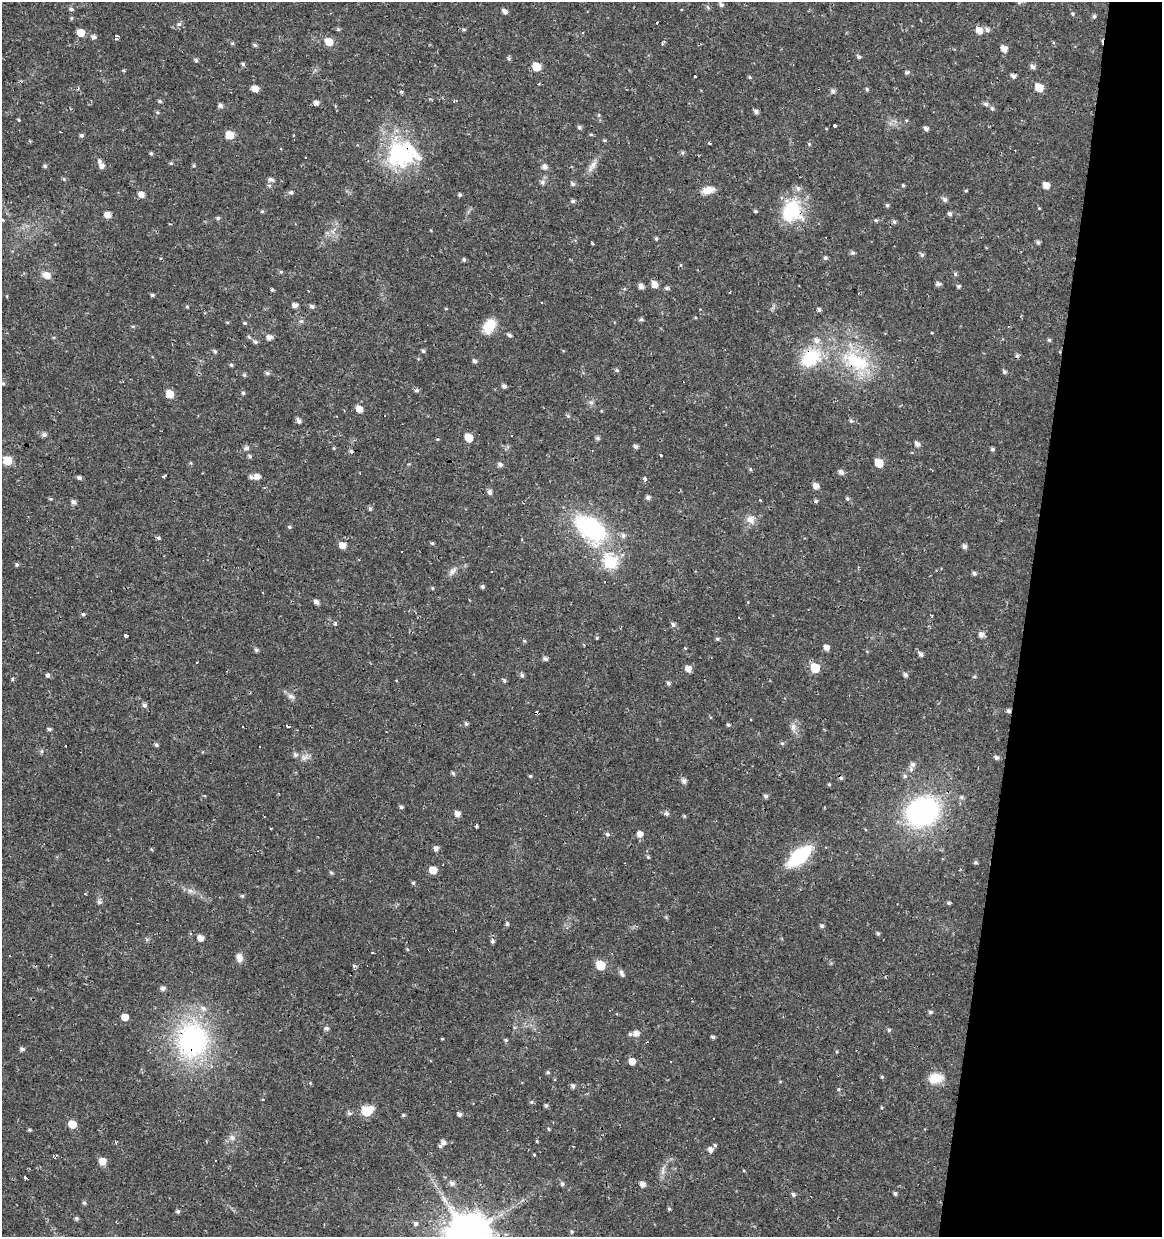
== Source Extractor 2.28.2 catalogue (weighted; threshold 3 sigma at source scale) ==
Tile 8 of 4 x 4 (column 4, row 2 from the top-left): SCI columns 3702-4861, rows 2473-3707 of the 5142 x 4941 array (HDU 1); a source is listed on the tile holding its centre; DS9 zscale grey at full resolution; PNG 1164 x 1239 px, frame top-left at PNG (2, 2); no overlay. Shown black and unused: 12% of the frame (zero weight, under 2 of 3 exposures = <1% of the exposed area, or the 3 px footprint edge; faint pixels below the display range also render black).
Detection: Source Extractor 2.28.2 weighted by HDU 2 'WHT'; one run over the whole footprint, this tile lists its part. Background 0.0224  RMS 0.0028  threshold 0.0127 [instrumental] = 3 sigma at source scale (4.5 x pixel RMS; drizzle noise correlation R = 1.50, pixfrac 1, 0.0396/0.0396 arcsec/px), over >= 5 px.
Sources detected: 337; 14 cosmic-ray / hot-pixel residue — not listed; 9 inside a brighter listed object's ellipse — not listed separately; the other 314 listed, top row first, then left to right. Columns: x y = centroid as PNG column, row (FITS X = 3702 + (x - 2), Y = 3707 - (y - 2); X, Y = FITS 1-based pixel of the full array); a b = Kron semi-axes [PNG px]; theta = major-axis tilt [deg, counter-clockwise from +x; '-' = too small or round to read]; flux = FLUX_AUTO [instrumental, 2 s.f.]
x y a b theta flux
1019 3 5 5 - 0.34
721 5 6 4 -41 0.77
708 7 6 4 -70 0.4
71 9 6 5 - 0.63
505 11 5 5 - 1.2
1073 14 5 5 - 0.41
1094 16 4 4 - 0.53
71 18 5 4 - 0.34
657 22 3 2 - 0.64
179 24 7 5 15 0.71
464 29 5 4 - 0.37
979 30 7 6 - 2.8
987 30 6 5 - 0.86
81 33 6 5 - 3.8
94 37 7 5 -22 0.78
116 38 5 4 - 1.3
329 42 7 6 - 4.2
232 43 5 3 - 0.33
663 43 7 3 69 0.44
255 45 5 4 - 0.52
1004 49 6 5 - 2.4
858 57 5 4 - 0.57
509 59 7 4 -59 0.42
196 60 5 4 - 0.57
243 64 4 4 - 0.55
536 67 6 5 - 6.5
1033 67 6 5 - 0.97
123 70 5 3 - 0.29
907 72 5 5 - 0.55
1013 76 5 5 - 1
750 77 5 4 - 0.36
1039 87 6 5 - 6.5
255 89 6 5 - 2.7
867 89 4 4 - 0.47
833 91 6 5 - 0.92
401 92 5 5 - 0.45
160 101 5 4 - 0.51
455 101 5 3 - 0.46
316 103 5 5 - 1.2
986 104 6 5 - 0.72
220 105 6 5 - 0.82
992 108 6 5 - 0.57
157 112 5 4 - 0.36
756 112 6 4 -26 0.81
599 115 6 3 72 0.32
19 120 4 3 - 0.4
835 126 3 3 - 0.58
579 127 6 5 - 0.54
926 129 5 4 - 0.95
591 134 5 4 - 0.33
81 135 5 4 - 0.58
229 135 6 5 - 5.7
604 140 5 4 - 0.35
709 143 4 3 - 0.32
809 144 4 4 - 0.29
151 153 5 4 - 0.4
682 153 5 5 - 0.5
400 154 52 32 -10 26
171 163 5 5 - 0.4
45 166 5 4 - 0.55
102 166 6 5 - 1.4
194 166 5 3 - 0.31
592 166 23 6 56 2
545 167 7 6 - 1.2
64 179 6 4 -28 0.42
271 180 6 5 - 1.1
542 182 7 6 - 0.87
573 184 6 5 - 0.71
269 185 6 3 -19 0.41
903 185 4 3 - 0.38
1046 185 5 5 - 2.6
708 190 14 8 13 3
966 191 4 3 - 0.27
291 192 6 5 - 0.6
141 194 6 5 - 1.9
460 195 5 4 - 0.46
945 199 6 5 - 0.87
573 201 6 5 - 0.59
887 205 4 4 - 0.52
1039 208 4 3 - 0.24
262 211 5 4 - 0.35
755 211 5 4 - 0.37
791 211 31 22 67 14
949 214 5 4 - 0.69
108 215 5 5 - 2.5
218 218 5 5 - 0.51
2 220 4 3 - 0.43
876 220 5 4 - 0.33
894 222 5 5 - 0.58
656 238 5 4 - 0.43
592 243 3 3 - 0.78
1038 243 6 4 75 0.66
853 253 5 5 - 0.57
922 255 5 5 - 0.68
825 258 5 5 - 0.59
464 260 5 4 - 0.53
281 272 5 4 - 0.38
955 274 6 4 80 0.5
47 275 8 6 -31 2.6
654 284 6 5 - 2.5
938 284 6 5 - 0.82
641 286 6 5 - 1.4
958 286 5 5 - 0.47
666 288 6 5 - 0.58
272 290 5 3 - 0.36
152 295 4 4 - 0.45
542 303 3 2 - 0.33
295 305 5 4 - 1.3
187 306 4 4 - 0.29
312 306 5 4 - 0.77
446 309 5 3 - 0.24
819 309 5 4 - 0.6
696 318 3 3 - 0.31
641 319 5 5 - 0.52
227 322 5 3 - 0.27
245 323 5 4 - 0.38
489 326 17 12 59 5.6
932 333 4 2 - 0.22
509 335 5 4 - 0.68
269 337 6 5 - 1.6
1049 340 4 4 - 0.47
255 342 6 5 - 0.65
423 351 5 4 - 0.49
215 352 5 4 - 0.52
811 358 31 23 32 13
475 361 5 5 - 0.66
856 361 46 24 -25 21
231 365 5 4 - 0.41
617 370 6 4 -22 0.45
1004 371 5 4 - 0.66
267 373 6 4 -16 0.58
244 375 5 4 - 0.41
3 383 5 5 - 0.53
504 386 5 4 - 0.83
417 390 6 5 - 0.57
243 393 4 4 - 0.46
170 394 6 5 - 5.3
591 402 7 4 -1 0.55
359 409 6 5 - 2.7
568 416 7 4 -45 0.41
299 421 6 5 - 0.98
851 421 6 5 - 0.48
44 434 6 5 - 0.85
468 437 6 5 - 4.6
598 438 5 5 - 0.66
917 444 6 4 -53 1.2
636 447 5 4 - 0.81
246 448 6 6 - 0.87
334 448 4 4 - 0.26
992 449 4 4 - 0.57
351 451 6 5 - 0.54
661 455 3 2 - 0.31
250 456 5 4 - 0.55
7 460 6 5 - 8.2
191 463 5 3 - 0.29
879 463 6 5 - 6.8
500 465 6 5 - 0.93
750 469 5 4 - 0.38
841 472 6 5 - 1.1
165 476 4 3 - 1.1
251 477 6 5 - 0.82
257 477 6 5 - 1.8
79 478 5 5 - 0.62
645 479 4 3 - 1.1
816 486 6 5 - 1.9
490 492 7 6 - 0.81
648 497 5 5 - 0.78
847 498 5 5 - 0.52
51 499 5 4 - 0.3
816 501 5 4 - 0.57
74 502 6 5 - 1
370 509 5 5 - 0.54
751 520 12 11 - 2.2
289 527 6 4 -22 0.41
590 528 27 15 -38 43
623 536 6 6 - 0.91
158 538 5 5 - 0.48
432 543 4 4 - 0.41
342 545 6 5 - 2.6
964 546 5 5 - 0.9
610 562 7 6 - 40
17 565 5 5 - 0.48
492 571 3 2 - 0.36
452 572 13 7 41 1.3
974 573 5 4 - 0.71
482 586 5 4 - 0.56
432 588 4 4 - 0.3
263 593 3 2 - 0.26
316 602 5 4 - 1.2
83 614 5 4 - 0.47
932 615 3 3 - 0.47
336 623 4 4 - 0.54
673 624 6 5 - 0.75
126 635 4 3 - 1.1
981 635 5 5 - 1.3
597 638 5 4 - 0.26
717 639 5 4 - 0.46
524 641 5 5 - 0.32
826 648 5 5 - 1.5
256 650 5 5 - 0.57
921 654 6 5 - 0.88
545 659 5 5 - 0.83
197 662 3 3 - 0.66
815 668 6 6 - 9.2
688 669 6 5 - 2.1
48 675 5 5 - 0.59
522 675 5 5 - 0.72
905 675 5 4 - 0.79
974 676 5 4 - 0.38
12 679 4 3 - 0.58
504 680 6 3 89 0.4
668 683 5 4 - 0.65
291 696 11 6 -17 1.1
144 705 6 5 - 0.79
1009 711 4 4 - 0.75
466 724 5 5 - 0.6
728 725 4 4 - 0.43
793 727 10 8 82 1.4
49 729 5 4 - 0.5
782 743 5 4 - 0.48
156 745 5 5 - 0.53
295 755 6 5 - 0.81
305 757 11 8 33 1.4
996 758 6 5 - 0.69
913 764 6 5 - 0.94
453 773 5 4 - 0.58
530 776 4 4 - 0.33
905 776 6 5 - 0.62
684 781 6 6 - 1
829 784 4 4 - 0.3
766 796 5 4 - 0.8
962 797 6 5 - 0.52
401 807 5 4 - 0.5
922 811 26 21 31 59
457 814 6 5 - 1.5
666 814 6 6 - 0.79
684 816 4 4 - 0.39
607 834 6 4 -77 0.54
640 834 6 5 - 1.8
436 848 6 5 - 1.1
152 849 5 3 - 0.28
799 856 21 10 41 24
648 857 4 4 - 0.34
975 862 4 4 - 0.46
433 870 6 5 - 4.3
331 872 6 4 -61 0.44
413 883 4 4 - 0.42
190 891 9 6 -8 1
242 896 4 4 - 0.44
99 902 7 6 - 0.76
949 903 4 4 - 0.46
507 924 6 4 -74 0.49
636 926 5 3 - 0.41
822 926 5 4 - 0.64
878 934 4 4 - 0.51
201 938 5 5 - 2
492 941 5 4 - 0.6
407 949 5 3 - 0.26
373 952 3 2 - 0.35
239 958 11 8 -75 1.6
600 965 6 6 - 10
354 966 6 4 -2 0.42
621 973 9 5 -67 0.85
163 988 5 5 - 0.98
203 1008 9 7 -30 1.3
930 1012 5 5 - 0.6
125 1017 5 5 - 3.3
327 1028 6 5 - 0.67
889 1030 5 5 - 0.53
636 1033 7 6 - 1.7
713 1037 4 3 - 0.55
442 1039 4 2 - 0.27
192 1040 34 29 81 51
506 1040 5 4 - 0.4
22 1049 5 4 - 0.96
632 1061 5 5 - 2.7
548 1072 5 5 - 0.48
882 1077 4 4 - 0.35
936 1078 19 13 6 4.3
573 1086 5 5 - 0.86
838 1089 5 4 - 0.34
531 1102 5 4 - 0.36
546 1106 5 4 - 0.59
881 1107 4 3 - 0.23
367 1111 8 6 24 13
350 1113 6 6 - 0.64
459 1114 5 4 - 0.88
403 1115 5 4 - 0.4
72 1124 6 5 - 4.9
548 1129 5 3 - 0.37
29 1130 4 4 - 0.39
232 1138 9 7 -40 1.1
537 1141 4 3 - 0.25
443 1142 6 5 - 1.2
715 1145 5 4 - 0.44
573 1146 3 2 - 0.42
710 1149 6 5 - 1.3
534 1155 3 3 - 0.8
55 1158 5 3 - 0.5
102 1161 5 5 - 3.6
663 1170 16 4 85 1.2
25 1177 3 3 - 0.92
452 1183 6 5 - 0.99
562 1184 5 4 - 0.62
643 1184 5 5 - 1.6
895 1193 4 4 - 0.53
793 1195 5 5 - 0.6
84 1203 5 5 - 0.5
669 1209 4 4 - 0.39
178 1211 5 4 - 0.5
76 1218 5 4 - 0.54
415 1223 6 5 - 0.7
572 1231 5 4 - 0.33
468 1235 12 12 - 1200
Overlapping masked pixels (flux is a lower limit): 8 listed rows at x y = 400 154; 791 211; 811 358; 856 361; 170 394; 1009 711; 192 1040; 468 1235
Isophote crosses this tile's border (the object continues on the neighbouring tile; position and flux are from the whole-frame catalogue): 2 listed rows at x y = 2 220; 468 1235